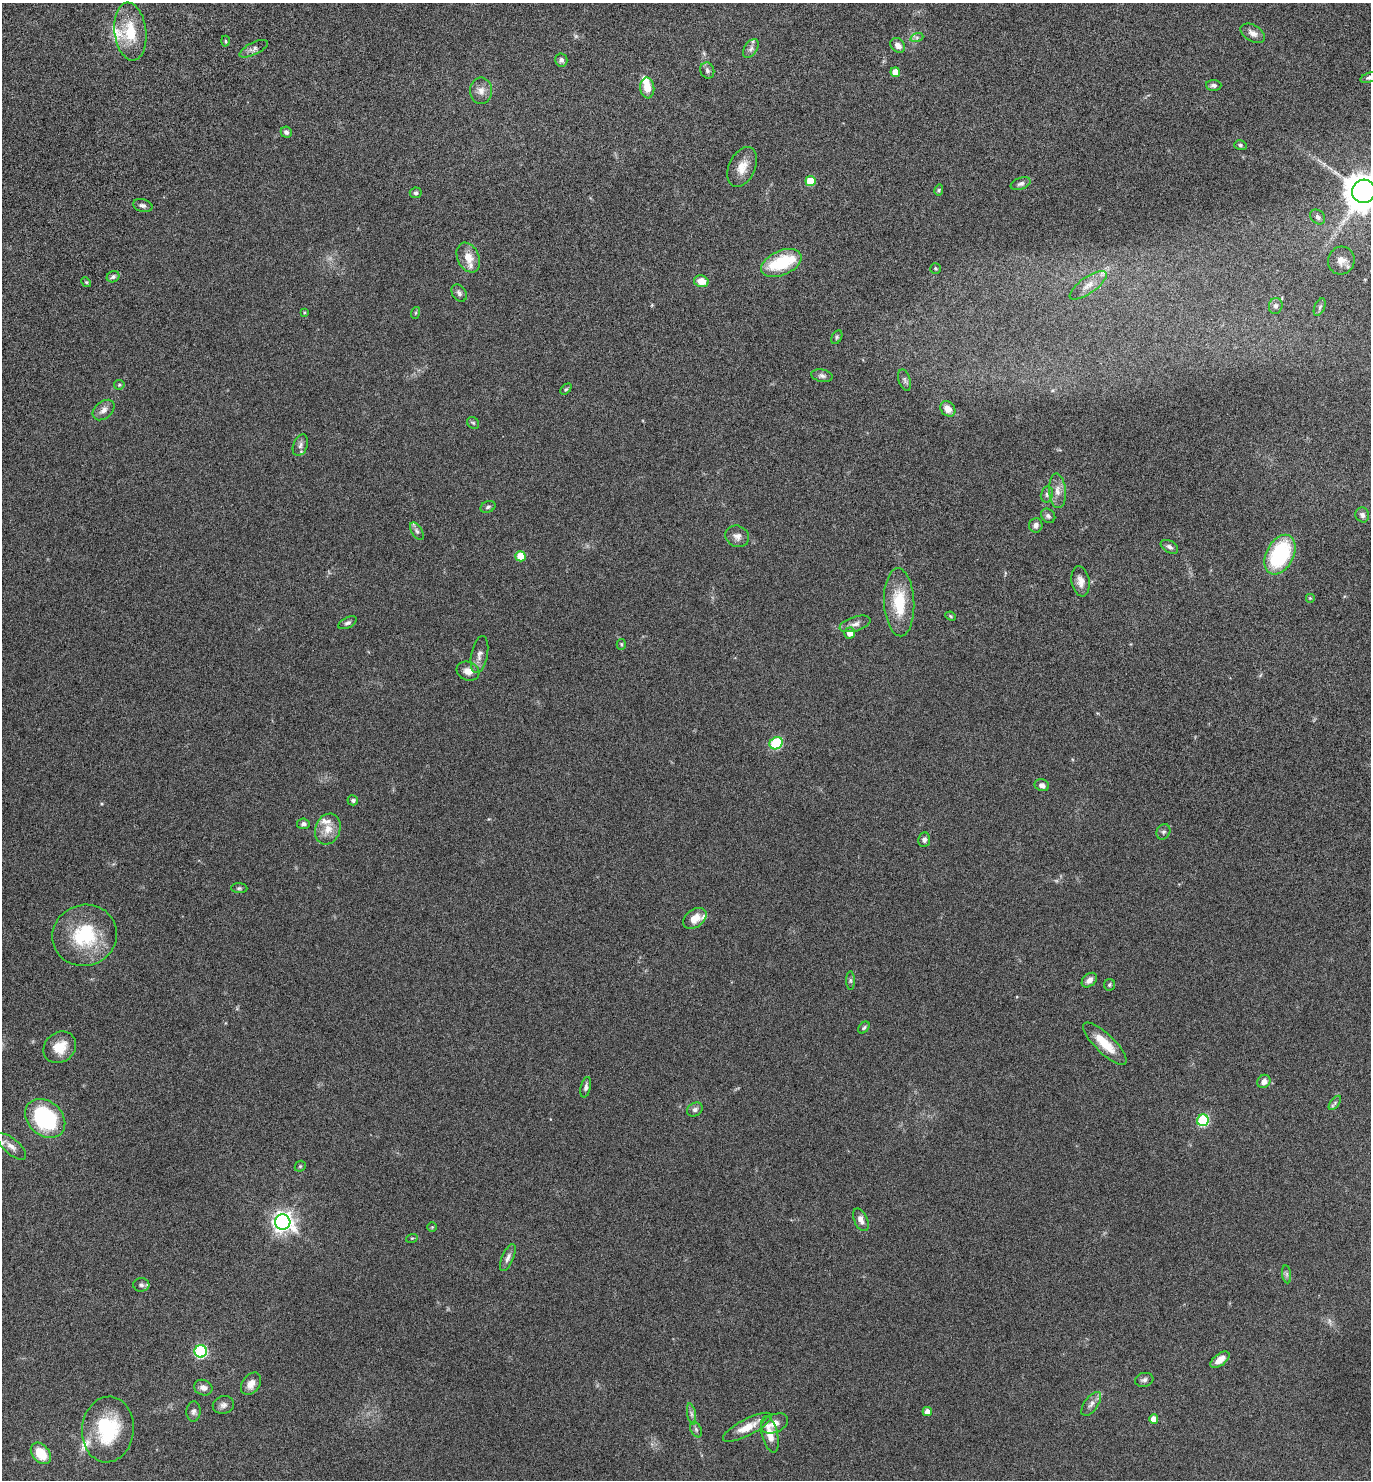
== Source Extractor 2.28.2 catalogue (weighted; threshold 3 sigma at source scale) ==
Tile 11 of 4 x 4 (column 3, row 3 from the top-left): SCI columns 3006-4374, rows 1560-3037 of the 6147 x 6073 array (HDU 1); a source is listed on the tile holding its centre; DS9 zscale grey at full resolution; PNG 1373 x 1482 px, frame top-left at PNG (2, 3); each listed source drawn as its Kron ellipse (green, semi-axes under 4 px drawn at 4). Nothing masked; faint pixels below the display range render black.
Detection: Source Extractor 2.28.2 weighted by HDU 2 'WHT'; one run over the whole footprint, this tile lists its part. Background 0.0751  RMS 0.0039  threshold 0.0159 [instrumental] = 3 sigma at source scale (4.09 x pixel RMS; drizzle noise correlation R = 1.36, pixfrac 0.8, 0.05/0.05 arcsec/px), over >= 5 px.
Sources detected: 127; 2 too faint to see at this stretch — neither listed nor drawn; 10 inside a brighter listed object's ellipse — not listed separately; the other 115 listed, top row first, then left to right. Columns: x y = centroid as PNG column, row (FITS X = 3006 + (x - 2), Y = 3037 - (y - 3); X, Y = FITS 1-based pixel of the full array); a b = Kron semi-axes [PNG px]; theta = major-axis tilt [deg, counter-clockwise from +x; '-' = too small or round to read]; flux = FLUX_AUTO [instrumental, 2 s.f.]
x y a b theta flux
130 32 29 16 -83 11
1253 33 13 8 -32 2.2
917 37 6 4 19 0.67
225 41 5 3 - 0.39
898 45 8 6 -48 2.1
254 49 15 6 26 1.4
751 49 10 6 57 1.3
561 60 6 6 - 1
707 70 8 6 -67 0.95
895 72 5 4 - 3.7
1369 77 9 5 20 0.82
1214 85 7 5 -1 1
647 88 10 7 -85 4
481 91 13 11 -90 2.5
286 132 6 5 - 0.91
1240 145 6 5 - 0.61
742 167 21 13 65 4.6
810 181 5 5 - 10
1021 184 10 5 21 1.1
939 190 5 4 - 0.44
1363 191 12 11 - 800
416 193 6 5 - 0.7
143 205 10 6 -15 1.1
1318 217 8 6 -46 0.92
468 257 15 11 -65 4.4
1341 260 14 13 - 2.9
781 263 21 12 23 16
935 268 5 5 - 0.45
113 277 6 5 - 0.92
701 281 7 5 -14 3.9
86 282 5 4 - 0.46
1088 285 22 8 35 3.3
459 293 9 6 -57 1.1
1276 306 8 6 75 1.1
1320 307 9 5 66 0.82
304 312 4 3 - 0.31
415 313 6 4 71 0.43
837 337 7 5 62 0.58
822 376 11 6 -10 1
905 380 11 5 -73 1
119 385 5 5 - 0.46
566 389 6 4 44 0.48
948 409 8 6 -49 2.9
104 410 12 8 40 1.9
473 423 6 5 - 0.54
300 445 11 7 69 1.4
1057 491 17 8 -85 2.8
1047 494 8 6 78 1
488 507 8 5 21 0.78
1362 515 7 6 - 1.1
1048 516 8 6 -48 0.86
1036 525 7 7 - 1.4
417 531 10 5 -57 0.97
737 536 12 10 -26 2.1
1169 547 9 6 -30 0.99
1280 555 21 13 63 29
520 556 5 5 - 7.1
1081 581 15 9 -80 2.6
1310 598 5 5 - 0.4
899 602 34 15 -87 13
951 616 5 4 - 0.4
348 623 10 5 27 0.89
855 624 16 7 17 1.9
850 633 5 5 - 3
621 644 5 4 - 0.46
479 655 19 8 79 2.2
468 671 11 9 -19 2.6
776 743 7 5 34 25
1042 785 7 6 - 1.4
353 800 5 5 - 0.76
303 824 6 5 - 0.96
328 829 16 12 70 4.3
1163 832 8 6 62 0.87
924 840 7 6 - 1
239 888 8 5 -1 0.6
695 918 13 9 37 3.9
85 935 32 30 21 22
850 980 9 4 -90 0.66
1089 980 8 6 42 1.8
1109 985 6 5 - 0.56
864 1028 7 4 49 0.54
1105 1044 29 9 -44 7.6
60 1047 17 14 40 6.1
1264 1081 7 6 - 2
586 1087 10 5 77 1.1
1335 1103 8 4 54 0.67
695 1110 8 6 32 1.1
45 1118 22 17 -42 34
1203 1120 6 5 - 30
11 1146 18 7 -41 2.3
300 1166 6 5 - 0.45
861 1220 12 6 -65 2.2
283 1222 8 7 - 200
432 1227 5 4 - 0.37
412 1238 6 3 17 0.38
508 1258 14 5 66 1.5
1287 1274 9 4 -82 0.85
141 1285 8 7 - 1
201 1351 6 6 - 40
1220 1360 11 6 37 2.9
1144 1380 9 7 16 1
251 1384 12 8 52 2.9
203 1388 9 7 -21 1.7
1091 1404 14 7 54 1.7
223 1405 11 8 18 1.4
193 1411 10 7 87 1.1
927 1411 4 4 - 1.9
691 1414 11 4 -79 1
1154 1419 4 4 - 3.6
775 1423 14 9 25 2.8
747 1427 27 8 27 5.7
108 1429 33 26 84 23
696 1429 8 5 -63 0.8
770 1434 19 8 -76 4.3
41 1453 12 8 -49 7.8
Isophote crosses this tile's border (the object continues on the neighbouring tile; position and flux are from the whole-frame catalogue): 3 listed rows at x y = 1369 77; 1363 191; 11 1146